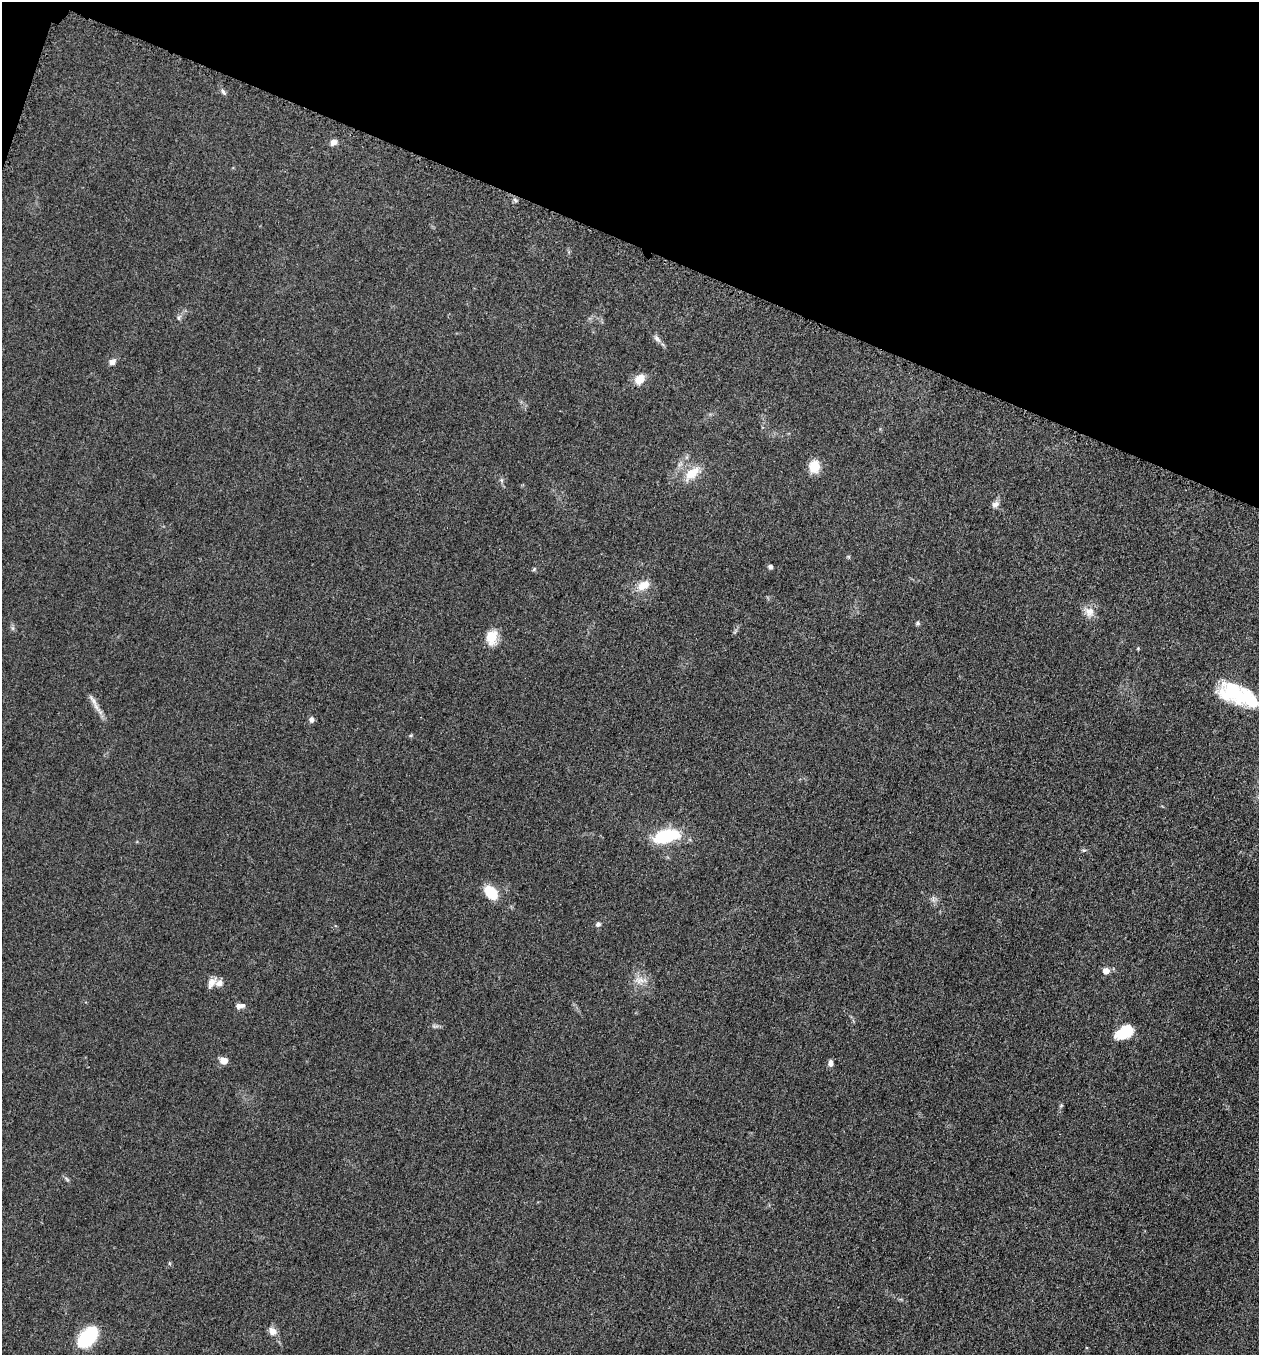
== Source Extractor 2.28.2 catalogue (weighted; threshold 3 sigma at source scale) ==
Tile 2 of 4 x 4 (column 2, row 1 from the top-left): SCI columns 1455-2711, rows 4076-5428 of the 5505 x 5461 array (HDU 1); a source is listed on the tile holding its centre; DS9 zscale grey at full resolution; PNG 1261 x 1357 px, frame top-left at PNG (2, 2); no overlay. Shown black and unused: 18% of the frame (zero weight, under 3 of 5 exposures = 3% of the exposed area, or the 3 px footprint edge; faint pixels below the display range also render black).
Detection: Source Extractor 2.28.2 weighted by HDU 2 'WHT'; one run over the whole footprint, this tile lists its part. Background 0.0606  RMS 0.0062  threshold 0.0279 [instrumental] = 3 sigma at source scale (4.5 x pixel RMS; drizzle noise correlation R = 1.50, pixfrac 1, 0.05/0.05 arcsec/px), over >= 5 px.
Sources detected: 35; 2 inside a brighter listed object's ellipse — not listed separately; the other 33 listed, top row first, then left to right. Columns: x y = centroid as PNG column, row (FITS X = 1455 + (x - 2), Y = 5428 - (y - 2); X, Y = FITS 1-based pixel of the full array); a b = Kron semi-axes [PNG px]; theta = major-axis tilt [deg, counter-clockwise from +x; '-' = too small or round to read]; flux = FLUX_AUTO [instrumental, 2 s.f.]
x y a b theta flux
223 92 9 5 -58 1.6
333 142 8 6 39 3.1
178 318 7 4 -89 1.1
657 339 12 6 -47 2.4
112 362 9 7 48 2.7
640 379 13 11 45 7.1
814 467 12 10 80 12
692 473 25 13 39 11
501 480 7 4 -71 1.1
995 504 10 8 43 2.9
770 567 5 5 - 1.8
534 569 6 4 46 0.79
643 585 19 11 30 7.2
1089 612 15 13 -46 5.6
918 623 6 5 - 1
492 637 17 13 83 9.7
1236 693 36 22 -21 36
93 700 18 5 -58 3.7
311 719 8 6 -88 1.9
666 836 26 12 15 38
1084 850 6 4 17 0.83
491 892 14 9 -45 18
598 924 7 6 - 1.6
1106 971 5 5 - 6.5
641 980 22 5 -9 3.9
211 983 15 8 58 3.9
240 1006 11 6 3 2.9
435 1026 12 3 5 1.4
1125 1032 17 10 29 20
224 1060 8 7 - 4.9
830 1063 9 6 89 2.2
273 1331 9 8 - 4.7
87 1337 22 14 47 37